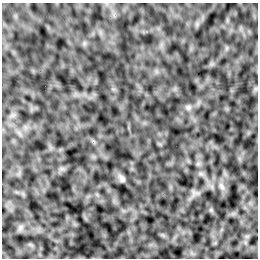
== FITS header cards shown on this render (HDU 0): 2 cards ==
NAXIS1  =                  256 /Number of positions along axis 1
NAXIS2  =                  256 /Number of positions along axis 2

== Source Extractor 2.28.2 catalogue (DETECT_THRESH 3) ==
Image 256 x 256 px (HDU 0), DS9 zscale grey, 1 PNG px = 1 image px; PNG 260 x 260 px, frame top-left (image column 1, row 256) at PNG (2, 3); no overlay
Background 1.09e-04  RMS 0.0021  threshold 0.00618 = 3 sigma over >= 5 px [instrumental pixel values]
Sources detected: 3; all 3 listed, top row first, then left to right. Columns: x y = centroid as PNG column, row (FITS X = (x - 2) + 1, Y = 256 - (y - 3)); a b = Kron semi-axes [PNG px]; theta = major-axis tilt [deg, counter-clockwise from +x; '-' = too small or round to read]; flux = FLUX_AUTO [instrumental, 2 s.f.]
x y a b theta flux
188 107 8 6 -75 0.36
122 179 9 6 -62 0.47
222 186 12 6 -56 0.58